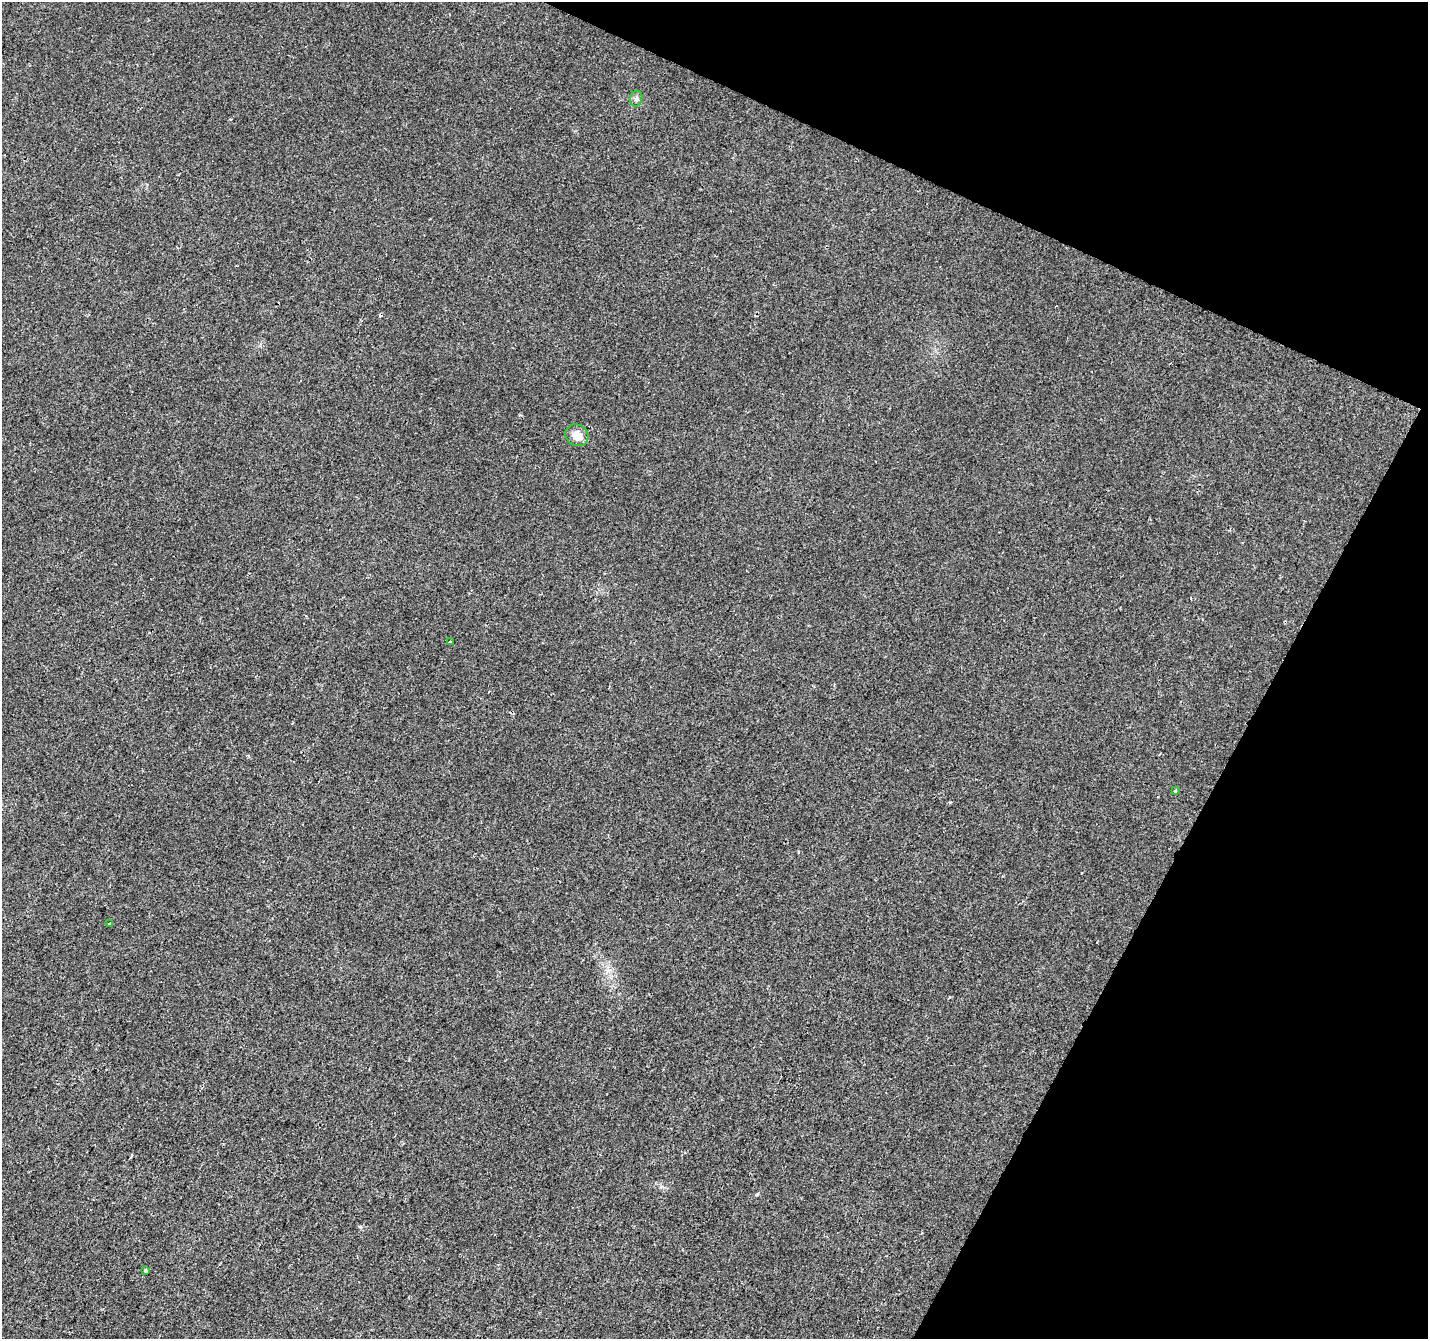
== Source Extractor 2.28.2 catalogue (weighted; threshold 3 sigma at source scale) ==
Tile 8 of 4 x 4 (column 4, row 2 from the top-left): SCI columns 4287-5712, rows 2944-4280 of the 5712 x 5819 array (HDU 1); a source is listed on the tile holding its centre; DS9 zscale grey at full resolution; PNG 1430 x 1341 px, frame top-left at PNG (2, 2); each listed source drawn as its Kron ellipse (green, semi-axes under 4 px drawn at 4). Shown black and unused: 22% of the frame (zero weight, under 2 of 3 exposures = <1% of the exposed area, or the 3 px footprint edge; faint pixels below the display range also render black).
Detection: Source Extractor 2.28.2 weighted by HDU 2 'WHT'; one run over the whole footprint, this tile lists its part. Background 0.00855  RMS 0.0055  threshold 0.0247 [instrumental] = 3 sigma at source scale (4.5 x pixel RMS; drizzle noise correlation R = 1.50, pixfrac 1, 0.0396/0.0396 arcsec/px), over >= 5 px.
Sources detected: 7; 1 cosmic-ray / hot-pixel residue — neither listed nor drawn; the other 6 listed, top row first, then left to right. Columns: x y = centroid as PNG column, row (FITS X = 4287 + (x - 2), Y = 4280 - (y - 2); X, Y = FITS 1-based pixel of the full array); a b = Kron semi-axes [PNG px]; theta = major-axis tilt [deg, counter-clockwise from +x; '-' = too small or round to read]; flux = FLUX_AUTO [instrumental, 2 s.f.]
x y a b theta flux
636 99 8 6 75 1.6
577 435 12 10 -35 5.9
450 642 3 3 - 2.8
1175 791 3 3 - 0.96
110 923 3 3 - 0.57
145 1270 3 3 - 0.92